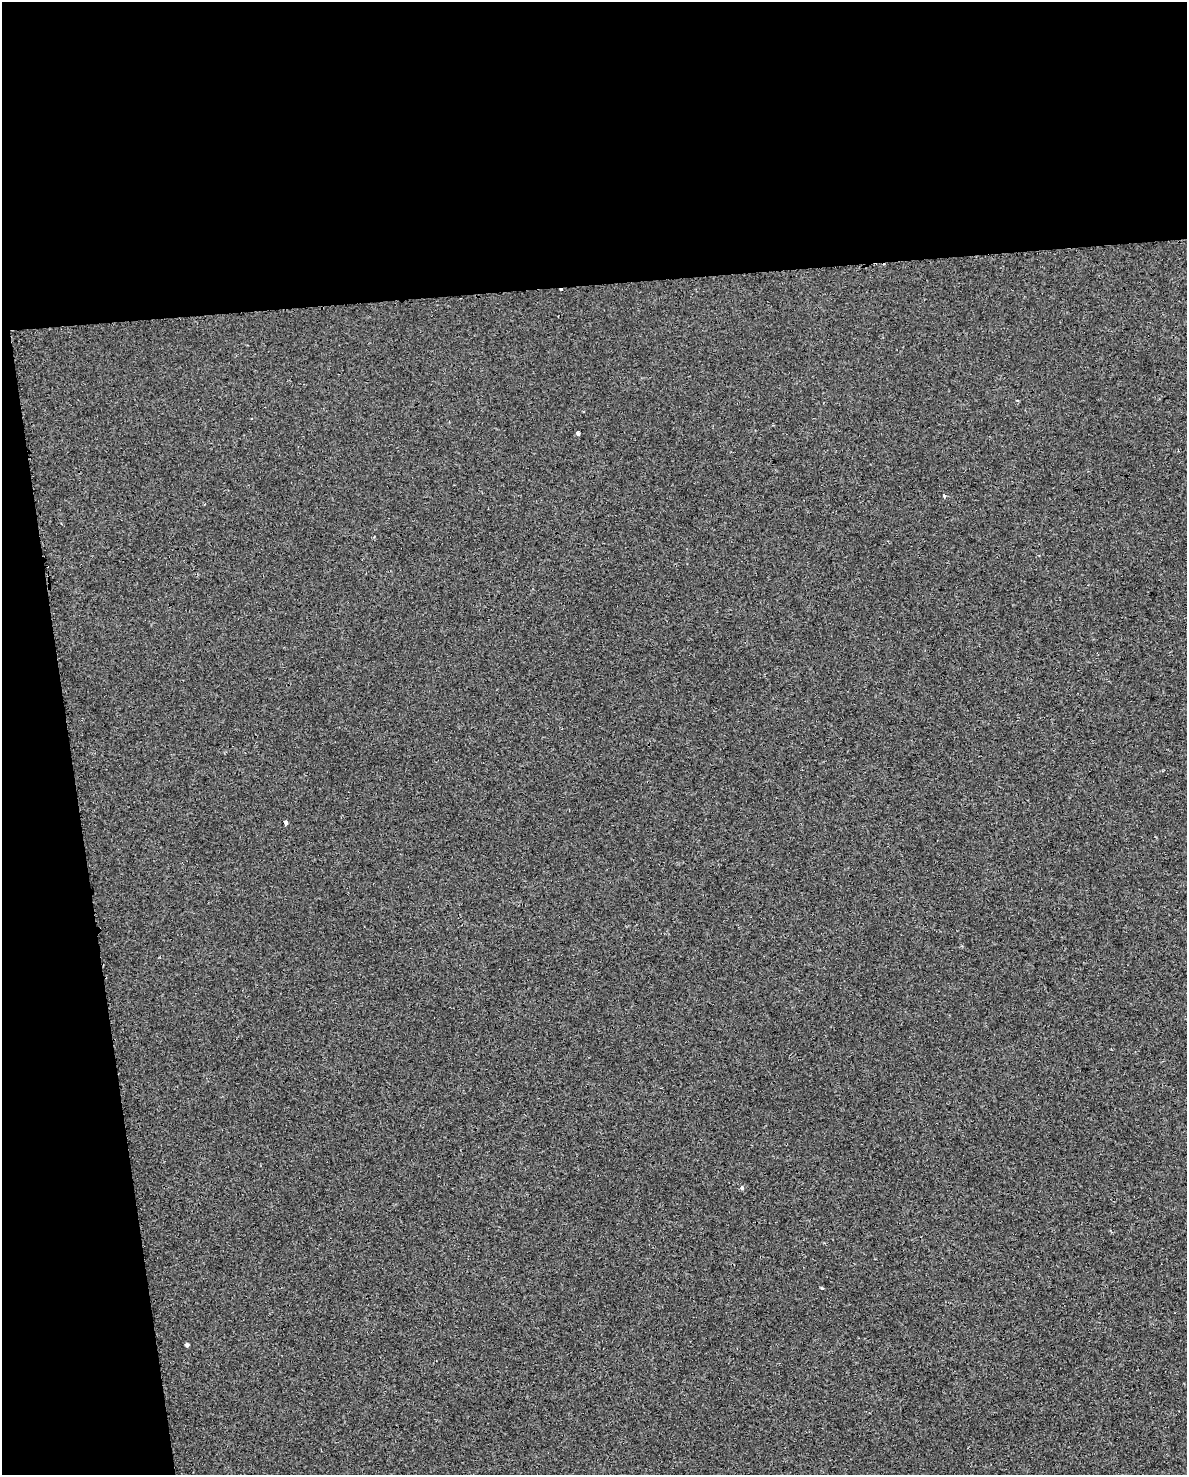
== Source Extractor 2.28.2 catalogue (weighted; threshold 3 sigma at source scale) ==
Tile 1 of 4 x 3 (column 1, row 1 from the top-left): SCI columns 4-1188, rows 2970-4442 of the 4747 x 4509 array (HDU 1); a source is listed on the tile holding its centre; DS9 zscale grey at full resolution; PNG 1189 x 1477 px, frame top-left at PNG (2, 2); no overlay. Shown black and unused: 25% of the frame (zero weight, under 2 of 3 exposures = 1% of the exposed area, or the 3 px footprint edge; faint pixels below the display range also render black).
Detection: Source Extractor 2.28.2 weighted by HDU 2 'WHT'; one run over the whole footprint, this tile lists its part. Background -2.45e-04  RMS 0.0049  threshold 0.0221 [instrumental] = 3 sigma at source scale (4.5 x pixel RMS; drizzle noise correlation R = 1.50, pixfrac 1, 0.0396/0.0396 arcsec/px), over >= 5 px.
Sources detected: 6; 1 cosmic-ray / hot-pixel residue — not listed; the other 5 listed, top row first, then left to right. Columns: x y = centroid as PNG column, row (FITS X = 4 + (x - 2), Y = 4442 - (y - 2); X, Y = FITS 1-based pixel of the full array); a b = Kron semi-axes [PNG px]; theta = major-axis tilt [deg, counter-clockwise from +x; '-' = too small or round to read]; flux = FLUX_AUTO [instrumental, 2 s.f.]
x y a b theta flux
578 433 4 3 - 2.2
944 496 3 3 - 1.9
285 823 3 3 - 24
742 1188 3 3 - 1.8
187 1345 4 4 - 1